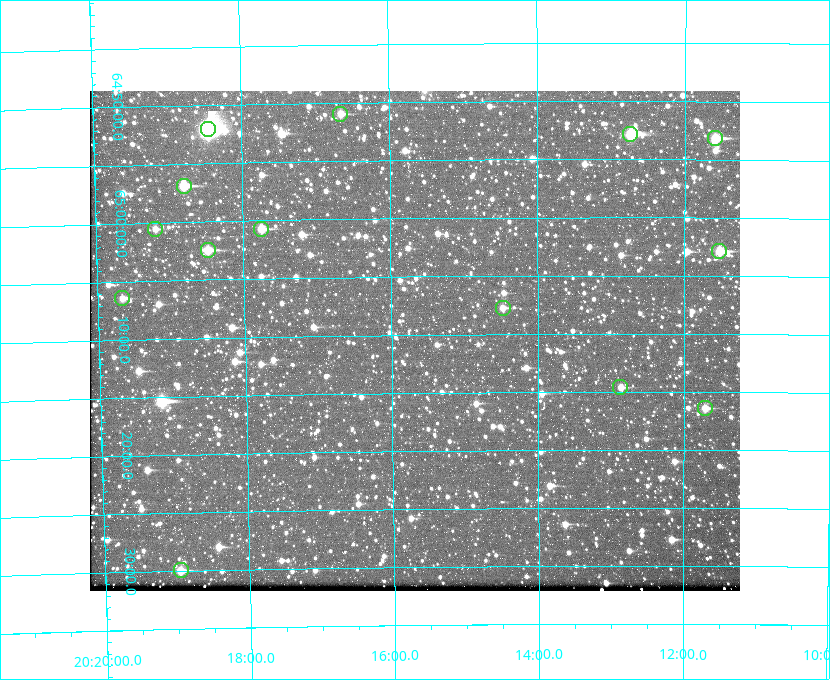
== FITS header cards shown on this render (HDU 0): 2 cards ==
NAXIS1  =                  650 / Width of table row in bytes
NAXIS2  =                  500 / Number of rows in table

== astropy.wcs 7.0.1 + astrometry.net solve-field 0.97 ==
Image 650 x 500 px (HDU 0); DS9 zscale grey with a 90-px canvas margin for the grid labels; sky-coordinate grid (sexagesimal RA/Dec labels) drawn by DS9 from the SOLVED WCS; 14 Tycho-2 reference stars matched to detected sources circled (green)
Header WCS: none
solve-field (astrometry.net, Tycho-2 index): SOLVED blind (the file carries no WCS)
Solved WCS: RA---TAN-SIP/DEC--TAN-SIP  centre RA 20:15:41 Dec +65:10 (303.92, +65.17 deg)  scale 5.17 arcsec/px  FOV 56.0' x 43.0'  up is -179 deg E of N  parity flipped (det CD > 0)
(file carries no celestial WCS; the grid is the blind solution)
Tycho-2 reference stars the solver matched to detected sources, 14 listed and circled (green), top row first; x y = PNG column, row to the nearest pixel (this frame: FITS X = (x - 90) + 1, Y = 500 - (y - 91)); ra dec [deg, ICRS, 3 dp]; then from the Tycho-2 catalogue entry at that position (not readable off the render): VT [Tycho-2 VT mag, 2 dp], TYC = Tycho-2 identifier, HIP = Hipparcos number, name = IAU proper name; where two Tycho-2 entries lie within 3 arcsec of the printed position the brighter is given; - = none
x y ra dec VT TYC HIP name
340 114 304.164 +64.849 10.65 4240-315-1 - -
208 129 304.612 +64.868 7.89 4241-1703-1 100101 -
630 134 303.184 +64.880 9.02 4240-488-1 - -
715 138 302.897 +64.886 9.40 4240-717-1 - -
184 186 304.698 +64.948 10.27 4241-1684-1 - -
155 229 304.798 +65.009 11.15 4241-1628-1 - -
261 229 304.437 +65.012 10.41 4241-1775-1 - -
208 250 304.620 +65.041 10.25 4241-1573-1 - -
719 251 302.882 +65.048 10.25 4240-98-1 - -
122 298 304.916 +65.107 11.17 4241-1518-1 - -
503 308 303.620 +65.129 11.18 4240-34-1 - -
620 387 303.217 +65.244 11.17 4240-236-1 - -
705 408 302.928 +65.273 10.74 4240-760-1 - -
181 570 304.739 +65.499 10.16 4241-1715-1 - -